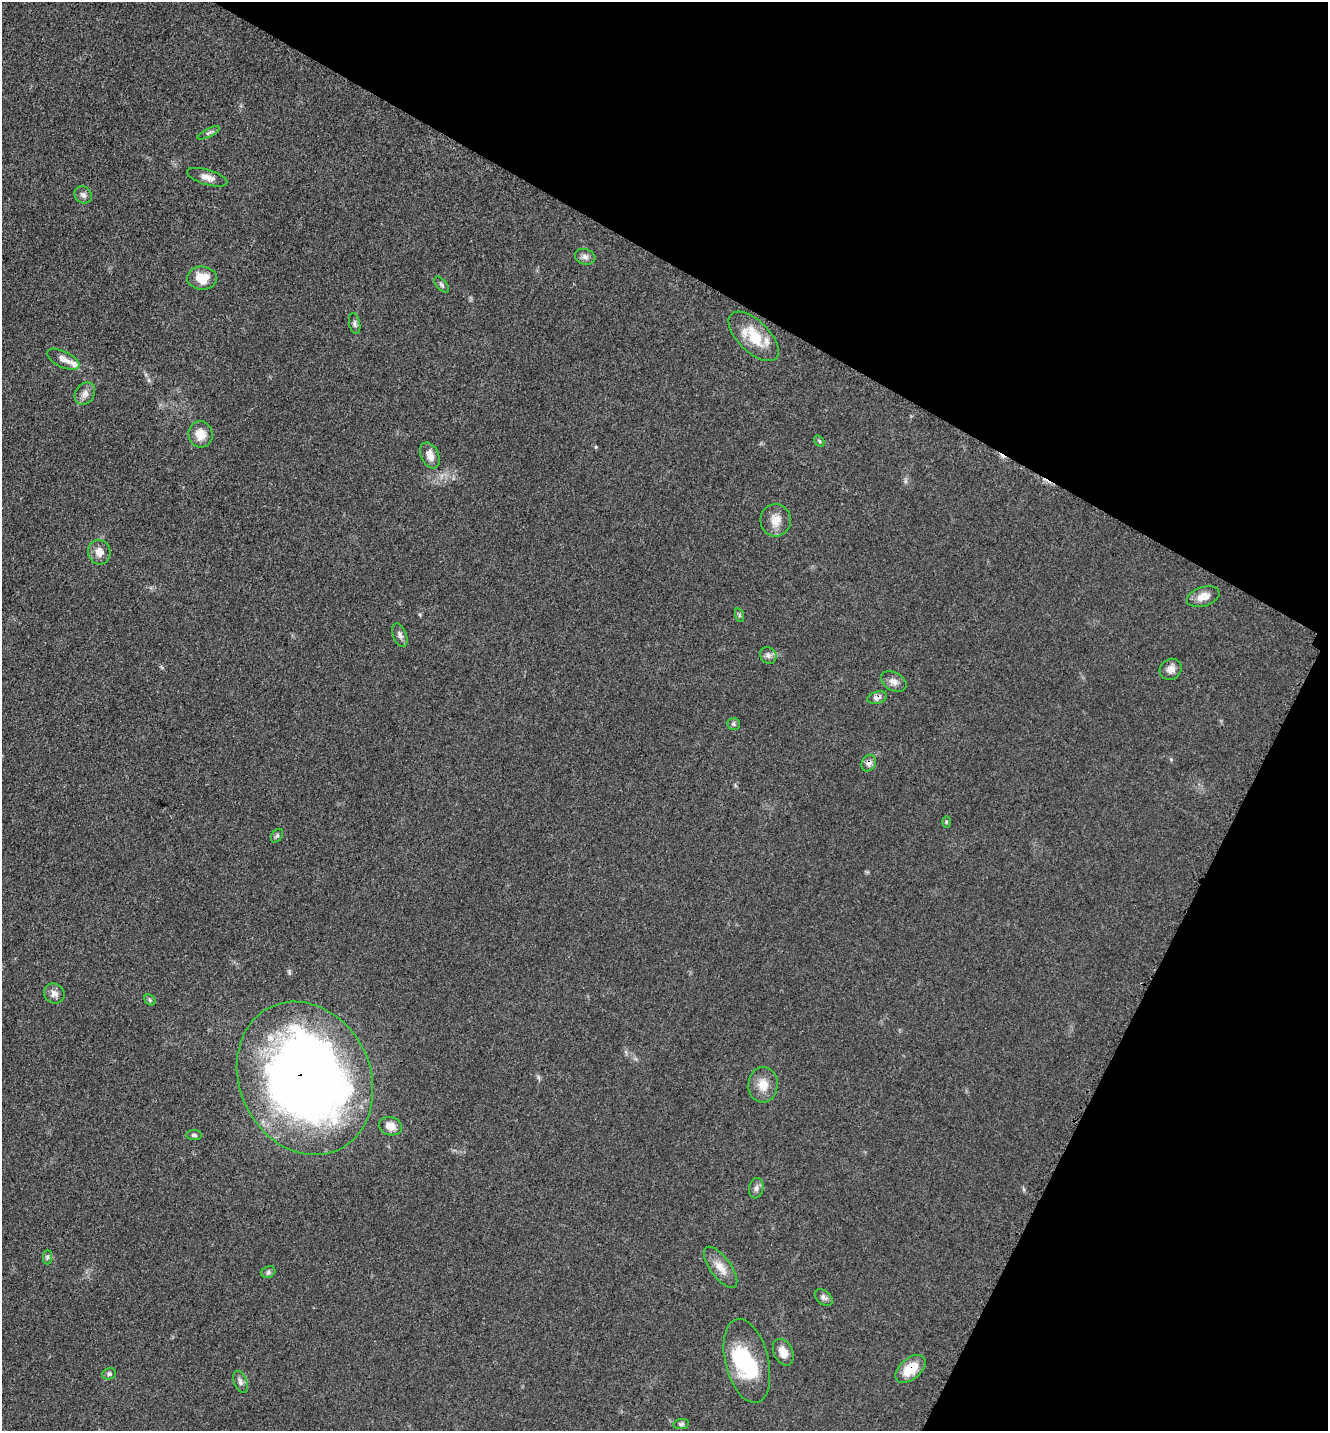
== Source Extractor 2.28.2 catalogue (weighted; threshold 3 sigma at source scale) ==
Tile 8 of 4 x 4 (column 4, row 2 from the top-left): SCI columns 4275-5600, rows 2902-4330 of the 5808 x 5777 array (HDU 1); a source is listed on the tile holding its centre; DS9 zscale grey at full resolution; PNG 1330 x 1433 px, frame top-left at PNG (2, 2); each listed source drawn as its Kron ellipse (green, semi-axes under 4 px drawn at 4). Shown black and unused: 27% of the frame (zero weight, under 3 of 5 exposures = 4% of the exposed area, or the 3 px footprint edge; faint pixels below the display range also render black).
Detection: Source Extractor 2.28.2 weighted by HDU 2 'WHT'; one run over the whole footprint, this tile lists its part. Background 0.0634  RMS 0.006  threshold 0.0271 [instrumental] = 3 sigma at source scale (4.5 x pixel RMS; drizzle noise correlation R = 1.50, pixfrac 1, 0.05/0.05 arcsec/px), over >= 5 px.
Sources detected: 47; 2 inside a brighter object's white glare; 1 cosmic-ray / hot-pixel residue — neither listed nor drawn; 1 inside a brighter listed object's ellipse — not listed separately; the other 43 listed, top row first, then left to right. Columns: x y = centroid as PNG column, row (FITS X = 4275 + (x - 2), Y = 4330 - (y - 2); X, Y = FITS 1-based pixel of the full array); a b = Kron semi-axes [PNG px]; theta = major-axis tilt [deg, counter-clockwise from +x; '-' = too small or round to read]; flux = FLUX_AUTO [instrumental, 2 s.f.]
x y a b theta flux
209 133 12 4 27 1.4
207 177 21 7 -17 4.8
83 195 9 8 - 2.3
585 257 10 7 -18 2.5
202 278 15 11 -2 12
441 285 10 5 -49 1.3
355 323 11 5 -78 1.6
754 336 31 15 -44 20
63 359 17 8 -26 4.2
85 394 12 9 56 3.8
201 434 13 12 - 8.1
819 441 6 4 -60 0.89
430 455 14 8 -64 5.2
776 520 16 15 - 7.6
99 552 12 11 - 5.7
1203 597 17 9 18 6.3
739 615 7 4 -72 0.97
400 635 12 7 -67 2.4
768 655 9 7 -48 2.3
1171 669 11 10 - 4.4
894 681 14 9 -28 3.9
877 698 10 6 15 3.4
734 724 6 5 - 1.1
869 763 9 7 62 3.1
946 822 6 4 90 0.73
277 836 8 5 55 1.1
54 993 10 9 - 3.4
150 1000 6 4 -45 1
305 1078 79 65 -64 590
763 1085 18 14 85 8.5
390 1126 12 9 -13 5.8
194 1135 8 5 -1 1.3
756 1188 10 7 80 2.3
47 1257 7 4 89 1.3
721 1267 24 10 -54 7.8
268 1272 7 5 24 1.4
824 1297 10 6 -40 2
783 1352 14 9 -64 6.3
747 1361 43 21 -76 40
910 1369 17 10 40 14
109 1374 7 5 13 1.2
240 1382 11 6 -69 2.5
681 1424 8 5 9 1.3
Overlapping masked pixels (flux is a lower limit): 4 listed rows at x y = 877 698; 869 763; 305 1078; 910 1369